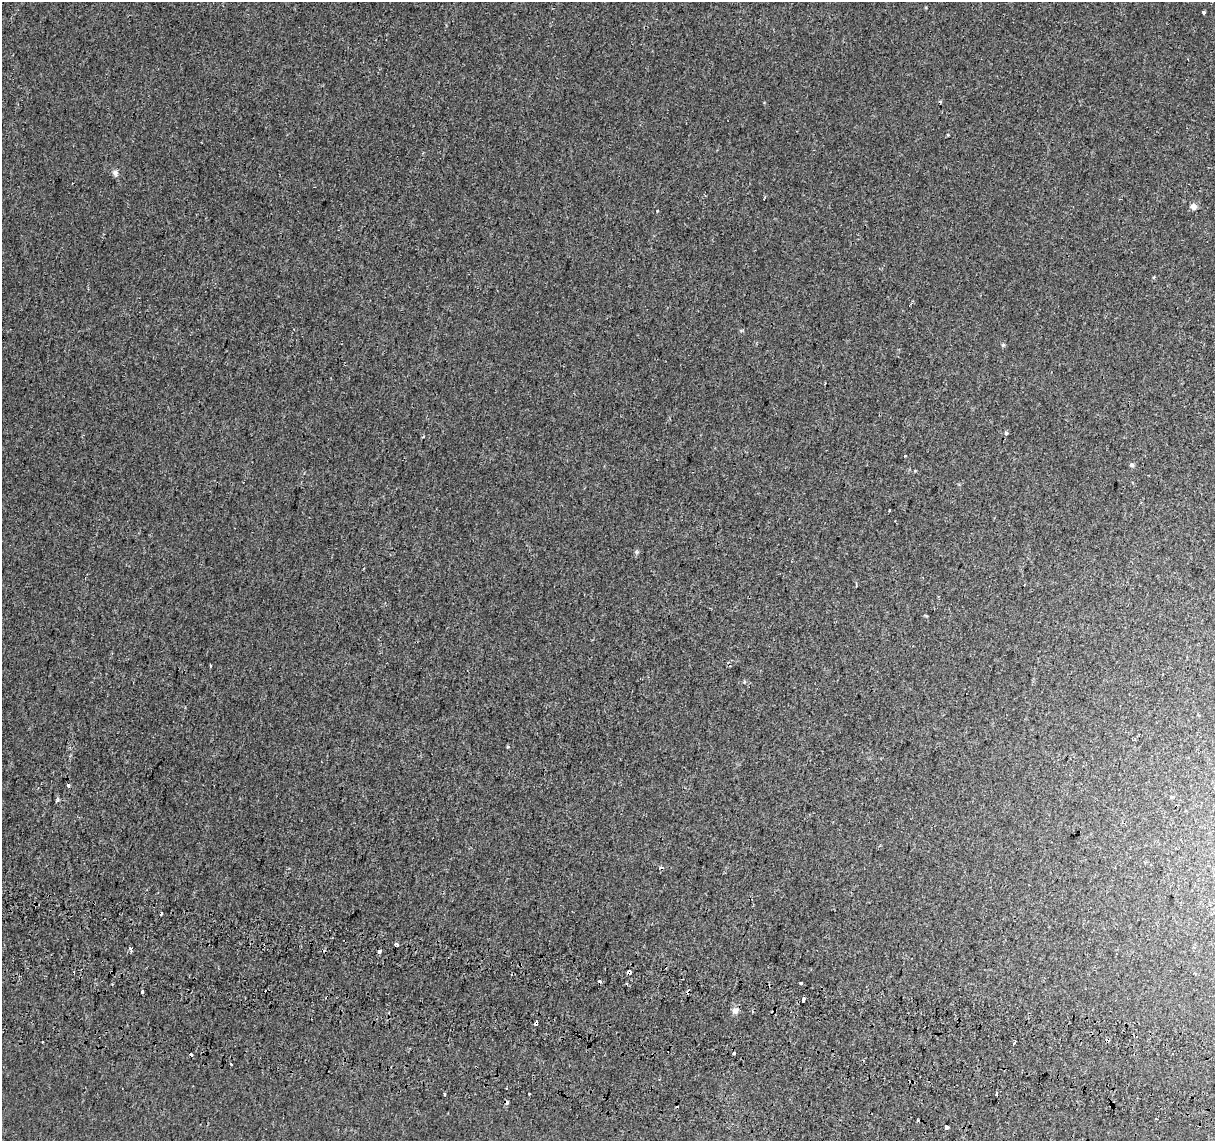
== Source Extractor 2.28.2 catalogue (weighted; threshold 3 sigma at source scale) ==
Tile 6 of 4 x 4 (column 2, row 2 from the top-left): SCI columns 1237-2449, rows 2561-3699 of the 4894 x 5182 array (HDU 1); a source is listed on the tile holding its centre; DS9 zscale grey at full resolution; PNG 1217 x 1143 px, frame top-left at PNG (2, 2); no overlay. Shown black and unused: <1% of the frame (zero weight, under 2 of 3 exposures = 3% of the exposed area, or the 3 px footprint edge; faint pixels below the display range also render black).
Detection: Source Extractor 2.28.2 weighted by HDU 2 'WHT'; one run over the whole footprint, this tile lists its part. Background 5.13e-04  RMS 0.0039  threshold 0.0174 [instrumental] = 3 sigma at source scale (4.5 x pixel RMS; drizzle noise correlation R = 1.50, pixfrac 1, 0.0396/0.0396 arcsec/px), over >= 5 px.
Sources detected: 41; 8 cosmic-ray / hot-pixel residue — not listed; the other 33 listed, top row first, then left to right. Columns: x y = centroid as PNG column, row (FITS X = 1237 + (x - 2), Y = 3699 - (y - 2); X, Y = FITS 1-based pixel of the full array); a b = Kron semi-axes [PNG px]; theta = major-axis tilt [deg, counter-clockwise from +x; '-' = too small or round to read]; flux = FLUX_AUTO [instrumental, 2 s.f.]
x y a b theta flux
1204 12 3 3 - 2.5
115 173 8 7 - 1.2
1193 206 7 7 - 1.9
658 211 3 3 - 1.5
1003 345 5 5 - 0.47
1006 433 4 4 - 0.65
423 437 4 3 - 0.31
904 456 3 3 - 0.57
1132 465 6 5 - 0.66
889 510 3 2 - 0.35
210 666 3 2 - 0.51
508 746 4 3 - 0.46
69 785 3 3 - 4.5
1172 797 4 3 - 0.34
58 799 6 5 - 0.63
162 913 3 3 - 1.1
397 944 3 3 - 0.93
130 948 4 3 - 1.1
379 951 3 3 - 1.8
629 972 4 3 - 1.6
1195 973 3 2 - 0.59
801 983 3 3 - 2.1
142 992 3 3 - 3.6
804 999 3 3 - 4
735 1011 9 8 - 1.6
536 1023 4 3 - 5
42 1042 3 3 - 1.4
1015 1042 4 2 - 0.78
734 1053 3 3 - 6
997 1093 4 3 - 0.5
444 1094 3 3 - 0.76
529 1094 3 2 - 0.33
946 1127 3 3 - 8.5
Overlapping masked pixels (flux is a lower limit): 2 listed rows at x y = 629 972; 536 1023